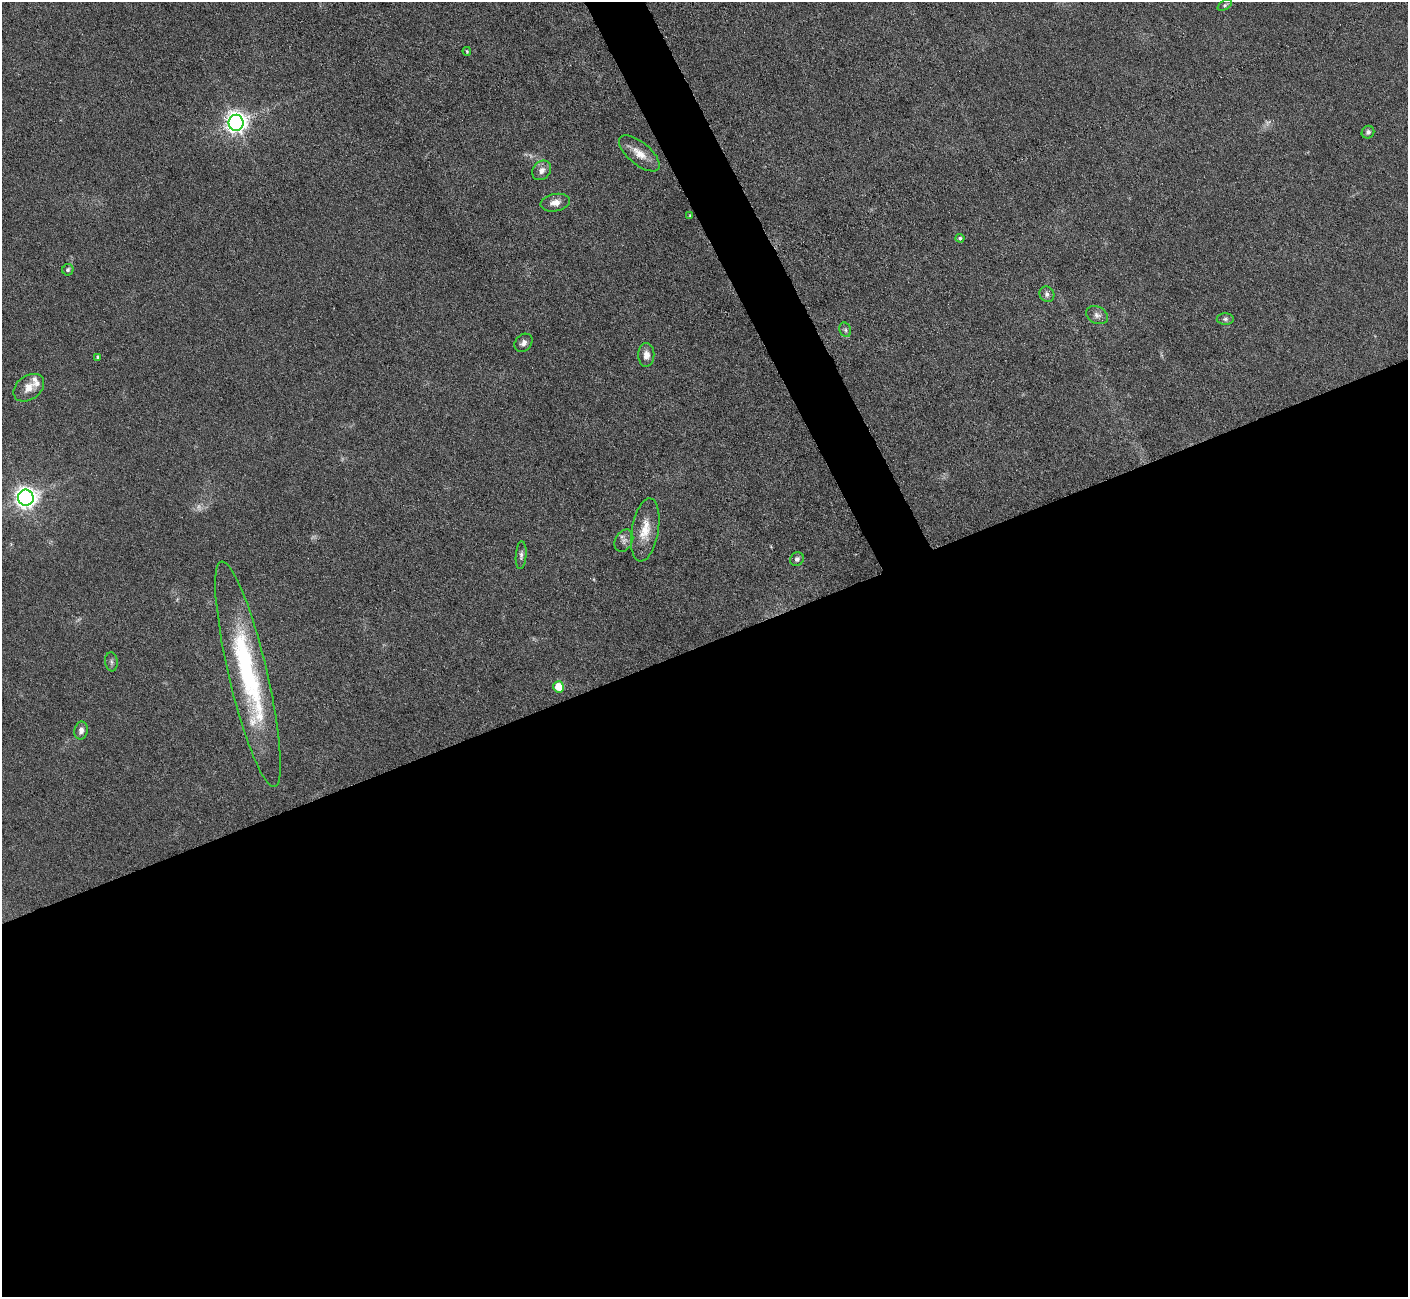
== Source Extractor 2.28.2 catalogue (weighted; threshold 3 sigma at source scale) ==
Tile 15 of 4 x 4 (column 3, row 4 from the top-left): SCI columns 2815-4220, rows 284-1578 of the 5627 x 5613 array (HDU 1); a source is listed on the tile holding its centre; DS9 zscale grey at full resolution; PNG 1410 x 1299 px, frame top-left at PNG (2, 2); each listed source drawn as its Kron ellipse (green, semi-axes under 4 px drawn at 4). Shown black and unused: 52% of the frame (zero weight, under 3 of 6 exposures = <1% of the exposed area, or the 3 px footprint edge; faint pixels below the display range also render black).
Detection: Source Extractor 2.28.2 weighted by HDU 2 'WHT'; one run over the whole footprint, this tile lists its part. Background 0.109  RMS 0.0089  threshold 0.0365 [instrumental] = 3 sigma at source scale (4.09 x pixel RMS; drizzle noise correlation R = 1.36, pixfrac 0.8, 0.05/0.05 arcsec/px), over >= 5 px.
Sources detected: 34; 5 too faint to see at this stretch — neither listed nor drawn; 2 inside a brighter listed object's ellipse — not listed separately; the other 27 listed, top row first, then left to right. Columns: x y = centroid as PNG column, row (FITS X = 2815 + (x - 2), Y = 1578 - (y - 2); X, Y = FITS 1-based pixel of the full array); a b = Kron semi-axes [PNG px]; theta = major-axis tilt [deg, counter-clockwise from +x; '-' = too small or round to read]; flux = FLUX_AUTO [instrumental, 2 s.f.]
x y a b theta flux
1225 5 8 4 32 1.7
467 51 4 3 - 0.98
236 123 8 7 - 590
1368 132 6 6 - 2.4
639 153 25 11 -40 12
542 170 11 8 49 5.4
555 203 15 8 10 7.3
690 216 4 3 - 0.93
960 238 4 4 - 1.5
68 270 6 5 - 1.7
1047 294 8 7 - 3
1097 315 11 8 -26 4.1
1225 319 8 5 0 2
845 330 7 5 -69 2.1
523 343 10 8 46 3.8
646 355 12 8 -89 6
98 357 3 3 - 1.6
29 388 17 12 36 10
26 498 8 8 - 560
645 530 32 13 80 18
624 541 12 8 61 4.1
521 555 14 5 86 3
797 559 7 6 - 2.8
111 662 9 6 -83 2.4
248 674 116 19 -77 140
559 687 5 5 - 20
81 730 9 6 78 4.9